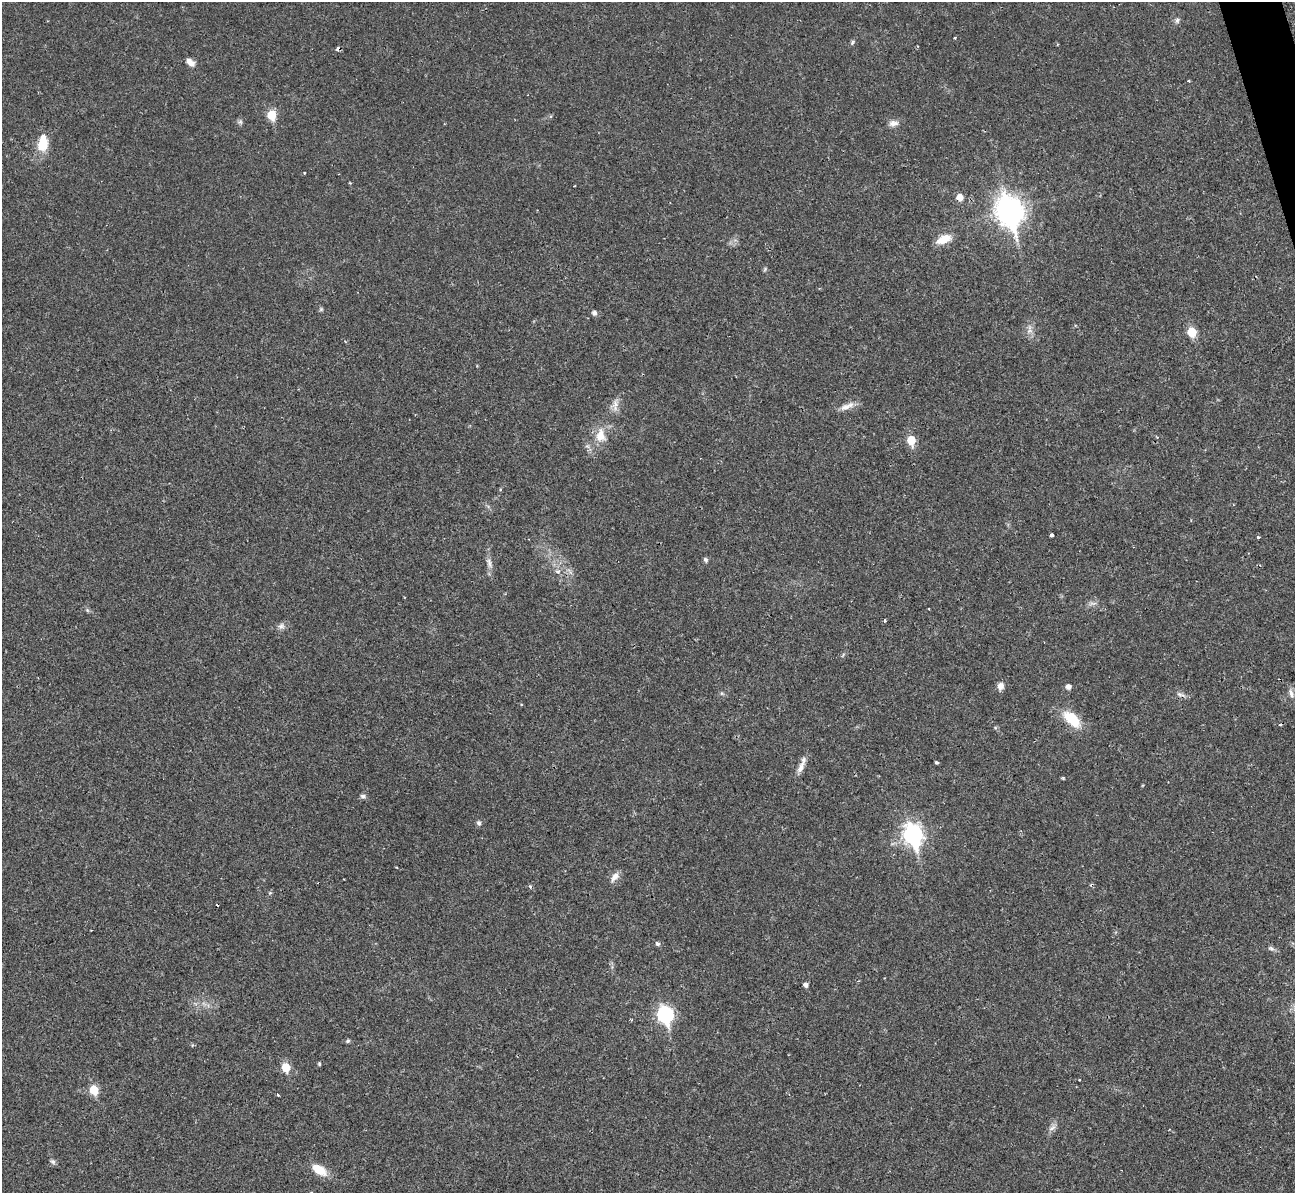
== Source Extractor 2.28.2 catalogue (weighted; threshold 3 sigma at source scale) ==
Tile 10 of 4 x 4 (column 2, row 3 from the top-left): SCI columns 1308-2600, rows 1497-2687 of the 5239 x 5221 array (HDU 1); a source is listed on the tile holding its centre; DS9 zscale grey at full resolution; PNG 1297 x 1195 px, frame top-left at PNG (2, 2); no overlay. Shown black and unused: <1% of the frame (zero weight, under 2 of 3 exposures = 3% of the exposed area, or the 3 px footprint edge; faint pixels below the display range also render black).
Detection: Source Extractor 2.28.2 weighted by HDU 2 'WHT'; one run over the whole footprint, this tile lists its part. Background 0.0272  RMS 0.0041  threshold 0.0185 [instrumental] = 3 sigma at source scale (4.5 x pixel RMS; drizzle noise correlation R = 1.50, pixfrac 1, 0.05/0.05 arcsec/px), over >= 5 px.
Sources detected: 69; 5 cosmic-ray / hot-pixel residue — not listed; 2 inside a brighter listed object's ellipse — not listed separately; the other 62 listed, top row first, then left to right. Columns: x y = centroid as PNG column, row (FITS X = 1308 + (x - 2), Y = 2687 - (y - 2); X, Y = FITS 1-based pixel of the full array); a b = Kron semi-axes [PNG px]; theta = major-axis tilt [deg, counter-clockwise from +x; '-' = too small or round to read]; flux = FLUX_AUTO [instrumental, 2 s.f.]
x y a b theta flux
1177 21 8 5 73 1
955 38 3 3 - 0.66
852 42 7 5 70 0.68
917 46 3 2 - 0.32
338 49 5 4 - 1.4
189 61 8 7 - 2.1
1189 81 3 3 - 0.42
271 115 6 5 - 15
240 122 7 7 - 0.93
893 123 13 8 4 2.2
42 144 15 12 73 8.4
304 173 3 2 - 0.44
960 197 6 5 - 4.4
1010 211 12 9 -72 440
944 239 17 8 24 6.5
321 309 6 5 - 0.63
594 313 5 5 - 1.5
1030 327 10 5 -83 1.5
1192 332 6 5 - 16
615 405 16 10 84 3.1
847 406 22 7 22 3.3
600 436 20 13 -90 6.6
911 440 6 5 - 10
1051 535 3 3 - 1.5
1258 537 3 2 - 0.94
705 560 7 5 -56 0.93
489 562 15 6 -75 2.2
558 571 7 6 - 1.2
1093 603 13 4 7 1.3
929 609 3 2 - 0.34
885 621 3 3 - 0.68
281 626 9 9 - 1.6
1000 686 9 7 82 2.2
1068 687 5 5 - 2.1
721 693 6 4 90 0.57
1291 693 14 6 -71 1.7
1180 694 14 5 -21 1.5
1072 719 23 12 -43 12
936 763 4 3 - 0.91
801 767 18 7 63 3.1
1063 778 4 3 - 0.49
1143 785 4 3 - 0.32
363 796 8 5 -10 1
479 823 7 6 - 0.99
913 835 10 8 -73 160
615 877 15 7 56 2.5
530 886 5 4 - 0.72
270 893 5 5 - 0.51
91 930 2 2 - 0.27
657 944 5 5 - 1.1
1271 949 8 6 -47 1
858 981 4 3 - 0.4
806 985 5 5 - 1.5
665 1015 9 7 -72 86
348 1041 5 4 - 0.67
319 1064 4 3 - 0.57
286 1067 6 5 - 13
94 1090 6 5 - 15
278 1095 4 3 - 0.42
1052 1128 11 6 32 1.6
53 1162 8 6 -43 0.97
319 1170 17 9 -32 7.6
Overlapping masked pixels (flux is a lower limit): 1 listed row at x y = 338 49